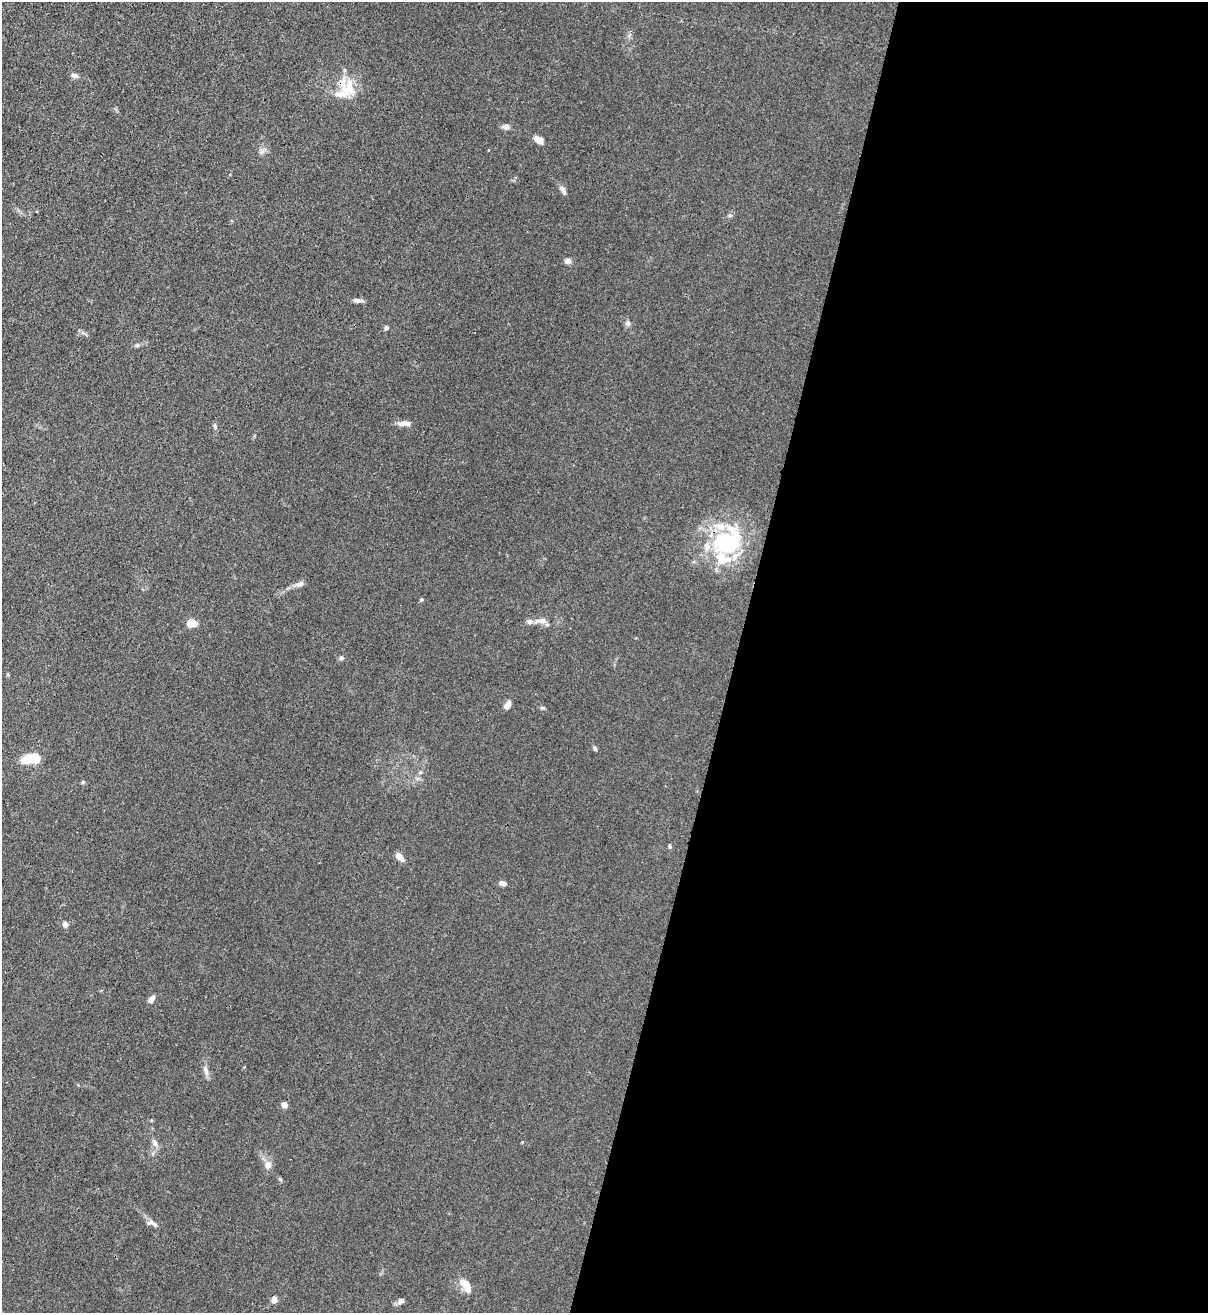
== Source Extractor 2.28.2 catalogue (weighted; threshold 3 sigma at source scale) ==
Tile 12 of 4 x 4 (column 4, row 3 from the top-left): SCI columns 3833-5038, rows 1343-2653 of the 5383 x 5306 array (HDU 1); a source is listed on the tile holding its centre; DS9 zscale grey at full resolution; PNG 1210 x 1315 px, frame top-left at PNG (2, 2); no overlay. Shown black and unused: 39% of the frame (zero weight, under 3 of 4 exposures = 7% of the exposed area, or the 3 px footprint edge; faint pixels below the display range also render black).
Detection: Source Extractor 2.28.2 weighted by HDU 2 'WHT'; one run over the whole footprint, this tile lists its part. Background 0.0271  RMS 0.0029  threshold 0.0132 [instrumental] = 3 sigma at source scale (4.5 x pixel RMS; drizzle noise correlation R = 1.50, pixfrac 1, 0.05/0.05 arcsec/px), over >= 5 px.
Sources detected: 47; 1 inside a brighter object's white glare — not listed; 7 inside a brighter listed object's ellipse — not listed separately; the other 39 listed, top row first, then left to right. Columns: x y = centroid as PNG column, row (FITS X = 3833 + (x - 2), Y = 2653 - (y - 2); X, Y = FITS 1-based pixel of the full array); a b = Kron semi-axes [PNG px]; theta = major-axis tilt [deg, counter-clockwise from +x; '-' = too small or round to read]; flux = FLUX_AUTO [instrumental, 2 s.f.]
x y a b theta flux
74 75 9 6 -8 0.97
344 93 27 14 18 5.9
506 127 9 7 1 1.1
538 139 10 6 -33 2.4
488 150 3 2 - 0.23
262 151 9 4 53 0.81
562 189 11 6 -52 0.97
730 215 6 5 - 0.49
568 261 7 6 - 1.3
357 300 11 6 -4 1.1
628 323 8 5 -73 0.8
386 328 6 5 - 0.61
137 345 6 5 - 0.51
405 423 16 6 1 1.9
215 426 6 5 - 0.52
727 542 41 32 11 28
299 584 11 7 15 1.3
543 621 11 8 -31 1.5
530 622 9 7 22 1
191 623 7 6 - 5.2
341 658 6 5 - 0.6
507 705 8 5 61 2.2
542 708 5 5 - 0.44
595 748 7 4 -63 0.47
27 759 16 11 18 5
83 782 5 5 - 0.4
670 846 6 4 -83 0.45
399 857 11 6 -50 2.1
502 883 7 5 -11 1.5
65 924 7 6 - 0.97
151 999 9 5 46 1.3
206 1070 12 5 -72 1.2
284 1105 5 4 - 2.7
155 1143 11 6 -82 1.2
268 1165 8 7 - 2
152 1222 14 8 6 1.4
466 1285 16 8 -63 3.9
274 1300 6 6 - 1.6
400 1301 9 7 43 1
Overlapping masked pixels (flux is a lower limit): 1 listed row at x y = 727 542